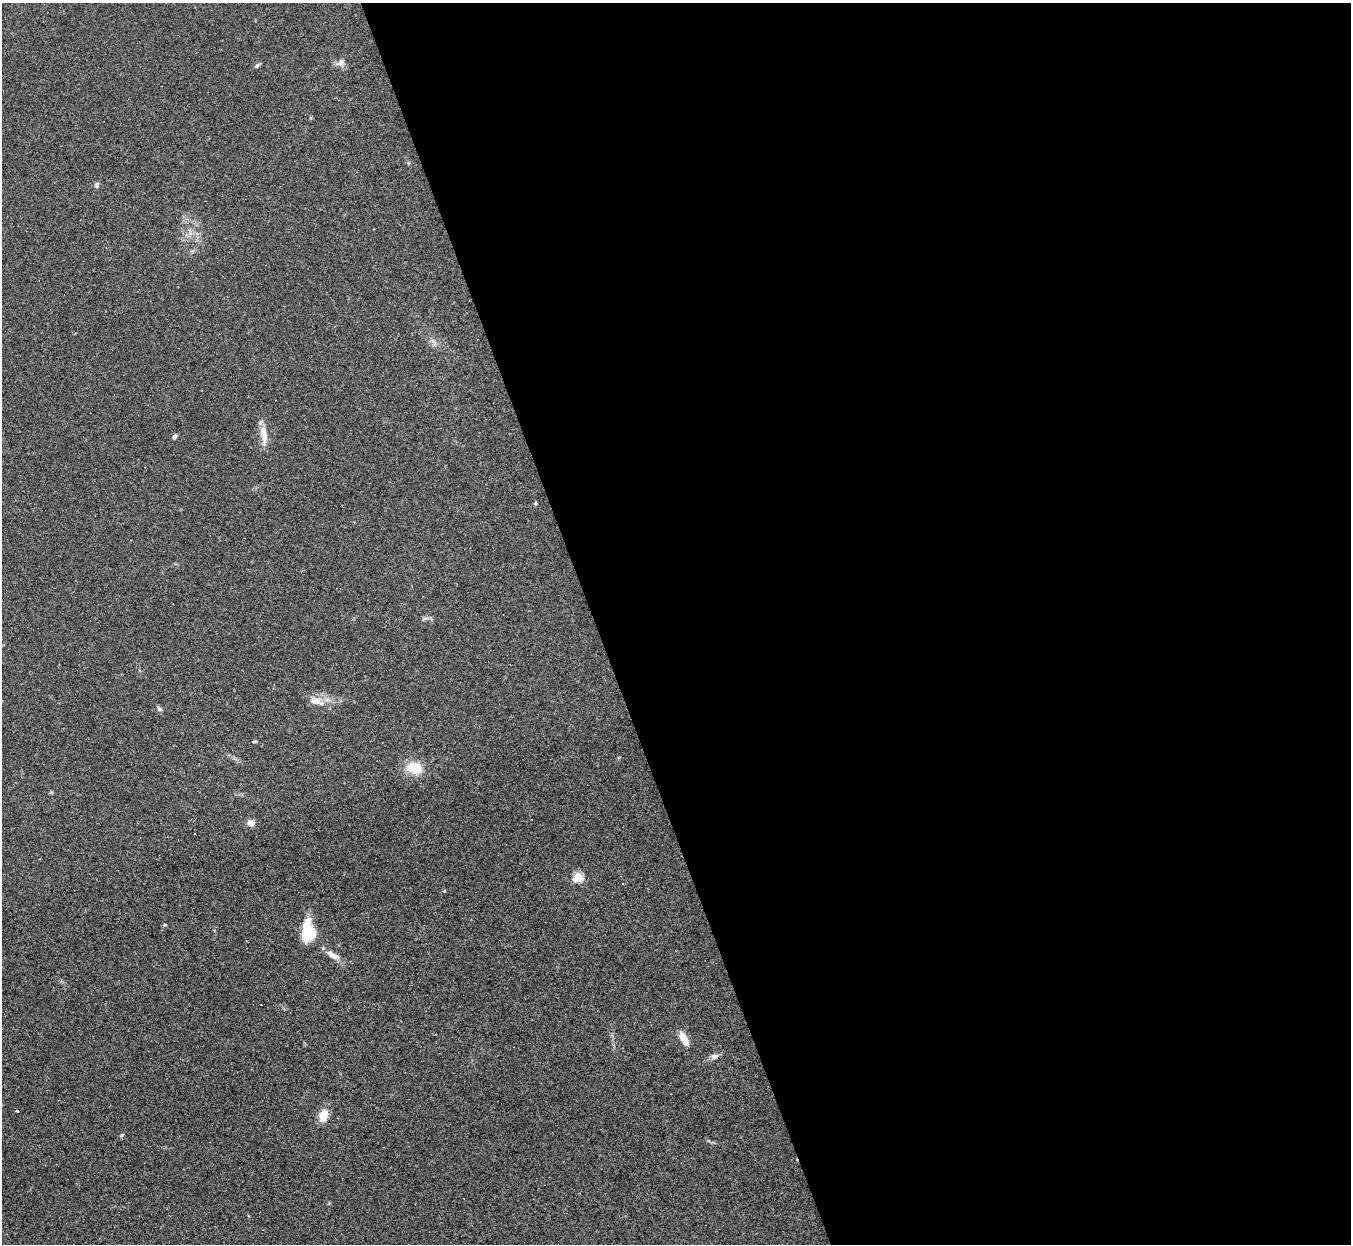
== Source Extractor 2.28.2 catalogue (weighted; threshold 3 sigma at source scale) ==
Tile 8 of 4 x 4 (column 4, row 2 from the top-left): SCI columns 4049-5397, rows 2754-3995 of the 5397 x 5383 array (HDU 1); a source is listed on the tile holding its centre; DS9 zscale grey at full resolution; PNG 1353 x 1246 px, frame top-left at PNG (2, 3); no overlay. Shown black and unused: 56% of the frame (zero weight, under 2 of 3 exposures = <1% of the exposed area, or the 3 px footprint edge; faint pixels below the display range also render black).
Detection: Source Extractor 2.28.2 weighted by HDU 2 'WHT'; one run over the whole footprint, this tile lists its part. Background 0.0637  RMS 0.0069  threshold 0.0311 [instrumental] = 3 sigma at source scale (4.5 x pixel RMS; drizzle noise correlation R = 1.50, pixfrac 1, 0.05/0.05 arcsec/px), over >= 5 px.
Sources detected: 25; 4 cosmic-ray / hot-pixel residue — not listed; the other 21 listed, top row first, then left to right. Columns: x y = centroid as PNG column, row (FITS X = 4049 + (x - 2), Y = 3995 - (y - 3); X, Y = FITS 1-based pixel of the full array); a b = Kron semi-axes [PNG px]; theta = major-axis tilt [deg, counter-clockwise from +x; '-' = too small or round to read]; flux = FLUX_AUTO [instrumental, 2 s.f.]
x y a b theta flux
341 63 9 7 33 3
257 66 6 5 - 1.2
97 185 7 6 - 1.7
264 434 27 8 -83 8.2
175 436 6 5 - 1.4
535 503 5 4 - 0.78
316 701 17 10 -17 7.5
159 709 8 5 -40 1.6
255 741 5 3 - 0.74
414 768 15 12 -13 17
251 823 9 8 - 3.6
578 877 5 5 - 38
444 891 5 3 - 0.6
165 925 5 3 - 0.65
308 931 24 14 -85 23
333 955 22 7 -30 5.4
684 1039 18 7 -60 7.5
714 1056 11 6 18 2.7
17 1111 3 3 - 1
323 1116 13 9 76 9.7
122 1135 7 3 45 0.79